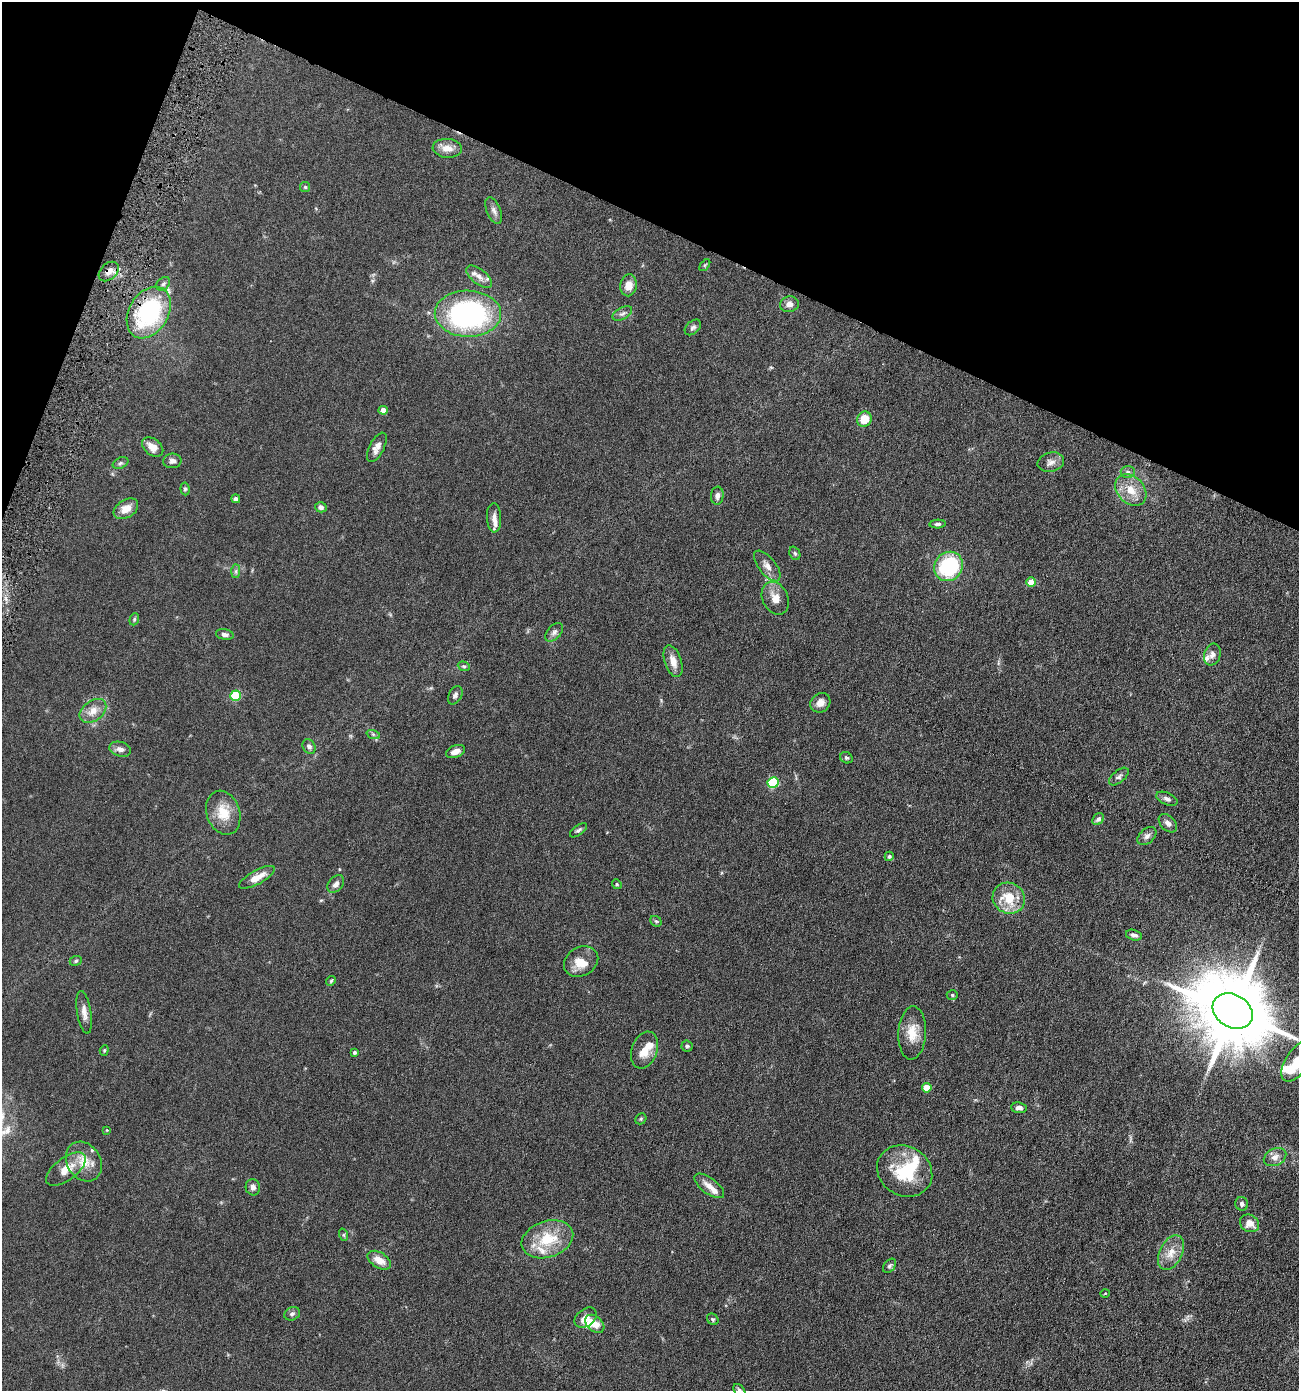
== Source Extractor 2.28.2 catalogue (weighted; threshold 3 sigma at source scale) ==
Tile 2 of 4 x 4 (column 2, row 1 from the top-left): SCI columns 1437-2733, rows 4168-5556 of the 5598 x 5556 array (HDU 1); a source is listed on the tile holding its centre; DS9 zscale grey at full resolution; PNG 1301 x 1393 px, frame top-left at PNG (2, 2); each listed source drawn as its Kron ellipse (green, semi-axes under 4 px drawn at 4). Shown black and unused: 19% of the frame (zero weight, under 4 of 8 exposures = <1% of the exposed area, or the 3 px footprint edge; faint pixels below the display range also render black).
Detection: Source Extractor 2.28.2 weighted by HDU 2 'WHT'; one run over the whole footprint, this tile lists its part. Background 0.062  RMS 0.0055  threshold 0.0225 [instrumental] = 3 sigma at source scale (4.09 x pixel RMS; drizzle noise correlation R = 1.36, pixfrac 0.8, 0.05/0.05 arcsec/px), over >= 5 px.
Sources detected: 111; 1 inside a brighter object's white glare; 1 cosmic-ray / hot-pixel residue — neither listed nor drawn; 9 inside a brighter listed object's ellipse — not listed separately; the other 100 listed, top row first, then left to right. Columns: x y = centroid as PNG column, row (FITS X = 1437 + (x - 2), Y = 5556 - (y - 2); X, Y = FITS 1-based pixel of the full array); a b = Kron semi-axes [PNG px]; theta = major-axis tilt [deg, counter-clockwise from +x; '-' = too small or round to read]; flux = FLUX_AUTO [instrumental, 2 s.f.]
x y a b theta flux
447 148 14 9 -5 4.7
305 187 5 5 - 0.62
494 211 14 7 -67 2.2
705 265 7 3 53 0.6
109 271 11 8 43 3.1
479 277 15 7 -38 3.4
163 284 8 5 44 1.1
629 285 11 8 80 4.8
789 304 9 7 11 2.5
149 313 28 19 59 52
468 314 33 23 -1 99
622 314 10 6 27 1.5
693 327 9 6 41 1.3
383 410 4 4 - 4.2
864 419 8 7 - 9
153 447 12 8 -38 4.9
377 447 16 7 63 3.1
172 461 9 7 6 1.7
1051 462 13 9 13 2.9
120 463 8 5 26 1.1
1128 472 7 6 - 1.2
185 489 6 4 -83 0.85
1131 490 18 13 -46 7.6
717 496 9 6 83 1.9
236 499 4 4 - 1.4
321 507 6 5 - 1.8
126 509 13 9 32 4.9
494 518 15 7 -87 2.6
938 524 8 4 4 1
795 553 7 5 -68 0.81
767 566 18 8 -51 3.6
949 566 15 14 - 34
236 571 7 4 90 0.94
1031 582 4 4 - 6
775 598 17 12 -65 5.4
134 619 6 4 70 0.69
554 632 11 6 48 1.7
225 634 9 5 -10 1.5
1212 655 11 8 72 2.5
673 661 16 8 -71 4.9
464 666 6 4 -19 0.75
455 695 10 6 61 1.5
235 696 5 5 - 23
820 703 10 9 - 3.2
93 711 15 10 37 5
373 734 7 4 -19 0.8
309 746 8 6 -57 1.6
120 749 11 7 -15 2.5
455 752 10 6 21 3.2
846 758 6 5 - 0.93
1119 777 12 6 40 1.4
773 782 5 5 - 32
1167 799 11 6 -24 1.6
223 813 22 16 -71 10
1098 819 7 5 45 1.4
1168 823 11 7 -45 2.1
579 830 10 5 37 1.1
1147 836 11 7 42 1.8
889 856 4 4 - 0.94
257 877 20 7 29 6
336 884 10 7 49 2.1
617 884 5 4 - 0.61
1009 898 16 15 - 13
656 921 6 5 - 0.8
1134 935 8 5 -15 1.7
76 961 6 5 - 0.72
581 962 18 14 31 7.1
331 981 5 4 - 0.63
952 995 5 5 - 0.71
1233 1011 21 16 -31 6000
84 1012 22 7 -81 3.4
912 1033 26 14 87 8.6
687 1046 5 5 - 0.83
104 1050 5 4 - 0.58
644 1050 19 12 71 7.1
354 1052 4 3 - 0.88
1297 1061 23 11 56 11
927 1088 5 4 - 8.8
1019 1108 8 5 -5 1.9
641 1119 6 5 - 0.62
107 1130 4 4 - 0.42
1275 1157 12 8 27 2.9
84 1162 21 16 -58 8.9
66 1169 23 11 37 7.4
905 1171 29 24 -31 23
709 1186 17 8 -37 3.9
253 1187 8 7 - 1.8
1242 1204 7 6 - 1.4
1250 1223 10 8 -30 5
344 1235 6 4 -71 0.69
547 1239 26 18 18 17
1171 1253 18 11 63 6.1
379 1260 13 7 -31 4.9
890 1266 8 5 51 1
1105 1293 4 3 - 0.35
292 1314 8 6 25 1.2
586 1318 12 8 38 3.6
713 1319 6 5 - 0.71
595 1324 11 7 -41 4.5
739 1390 7 5 -50 1.1
Overlapping masked pixels (flux is a lower limit): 2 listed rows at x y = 109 271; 149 313
Isophote crosses this tile's border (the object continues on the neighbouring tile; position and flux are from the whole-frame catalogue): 2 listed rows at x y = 1297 1061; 739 1390